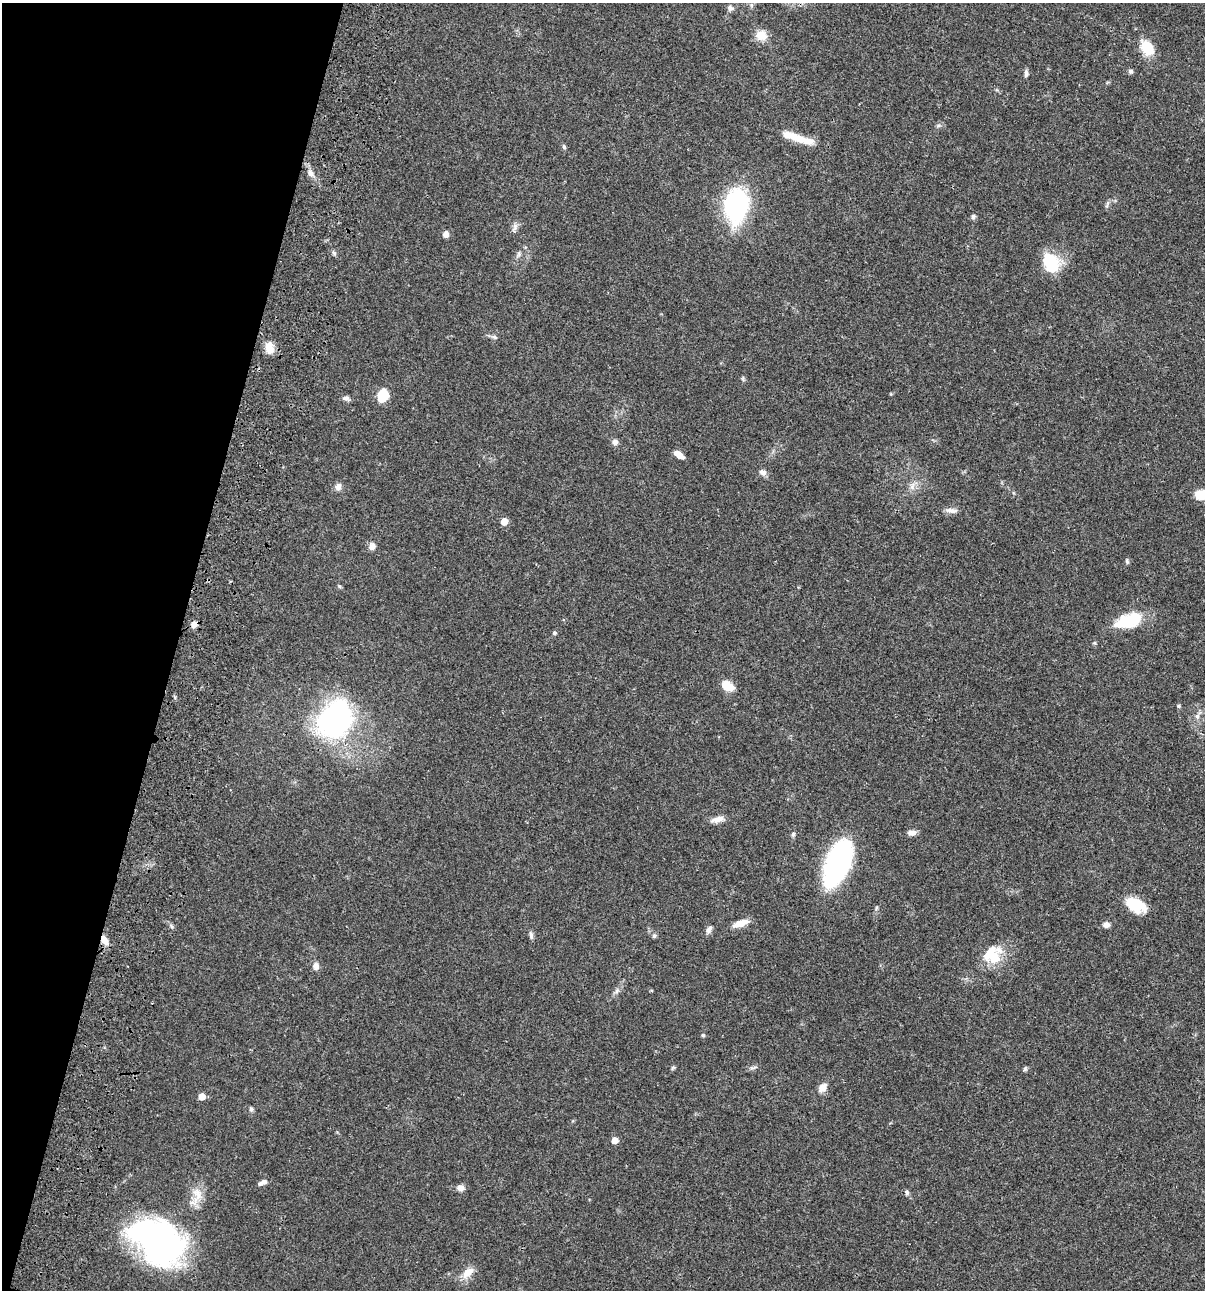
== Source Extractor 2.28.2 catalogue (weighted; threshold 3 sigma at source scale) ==
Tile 9 of 4 x 4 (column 1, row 3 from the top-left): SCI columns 235-1437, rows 1408-2695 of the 5405 x 5390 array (HDU 1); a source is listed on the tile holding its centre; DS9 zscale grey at full resolution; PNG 1207 x 1292 px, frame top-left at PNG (2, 3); no overlay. Shown black and unused: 15% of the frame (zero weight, under 3 of 4 exposures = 9% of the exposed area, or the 3 px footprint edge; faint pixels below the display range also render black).
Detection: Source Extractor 2.28.2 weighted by HDU 2 'WHT'; one run over the whole footprint, this tile lists its part. Background 0.0473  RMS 0.0054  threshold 0.0244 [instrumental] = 3 sigma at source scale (4.5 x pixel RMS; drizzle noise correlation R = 1.50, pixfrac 1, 0.05/0.05 arcsec/px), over >= 5 px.
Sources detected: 67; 2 inside a brighter object's white glare — not listed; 2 inside a brighter listed object's ellipse — not listed separately; the other 63 listed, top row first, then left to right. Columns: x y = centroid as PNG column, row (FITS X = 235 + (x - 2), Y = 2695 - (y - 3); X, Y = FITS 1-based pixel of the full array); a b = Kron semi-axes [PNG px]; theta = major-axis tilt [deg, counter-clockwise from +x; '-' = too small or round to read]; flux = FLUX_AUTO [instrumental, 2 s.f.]
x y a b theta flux
730 8 7 7 - 1.8
761 35 13 12 - 6.4
1147 48 15 11 -58 13
1130 71 5 4 - 1.5
1026 74 9 5 82 1.3
797 138 26 10 -19 8.4
564 147 6 5 - 0.81
310 173 10 6 -51 2.3
736 205 16 11 84 160
973 216 6 6 - 1.2
515 226 9 5 -90 1.7
446 234 5 5 - 3.6
334 253 7 4 -45 0.95
519 254 7 4 89 1
1050 262 26 19 -61 17
494 337 8 5 -27 1.2
269 347 15 10 -79 5.7
383 395 10 9 - 13
346 398 8 6 -2 1.8
615 442 7 6 - 2.1
678 454 11 6 -34 3.7
762 472 8 7 - 2.1
338 487 10 8 68 2.4
912 487 6 6 - 1.6
1201 495 13 10 17 7.5
951 510 15 6 -10 2.5
504 522 5 5 - 6.7
372 546 9 8 - 2.3
1127 561 6 5 - 0.81
1128 621 35 16 19 17
194 624 7 6 - 3.5
554 633 5 5 - 0.91
727 686 14 9 -29 7.4
1179 706 5 4 - 0.81
1197 716 8 6 65 1.7
335 720 36 28 53 110
718 819 17 7 12 3.9
912 833 10 6 5 2.4
793 834 7 5 88 1
838 862 40 18 68 110
1135 905 23 13 -23 15
740 923 20 7 18 5.1
1106 925 9 7 -4 2.1
709 929 11 6 60 1.8
531 935 10 5 -84 1.4
654 936 5 5 - 1.2
104 940 12 7 -59 4
994 957 18 18 - 12
316 966 9 7 -71 2.4
617 991 8 5 60 1.4
703 1035 5 4 - 0.64
754 1068 10 3 21 0.97
1025 1069 7 4 45 0.77
822 1088 12 9 50 3.6
202 1096 5 5 - 5.4
251 1109 6 6 - 0.94
615 1140 5 5 - 5.2
263 1182 11 5 26 2.4
460 1188 9 7 3 2.6
907 1192 7 5 -69 1
197 1195 26 11 83 7.4
157 1242 55 42 -40 140
468 1272 19 10 42 5.5
Overlapping masked pixels (flux is a lower limit): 2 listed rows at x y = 194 624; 104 940
Isophote crosses this tile's border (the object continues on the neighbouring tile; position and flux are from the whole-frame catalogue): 1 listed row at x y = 1201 495